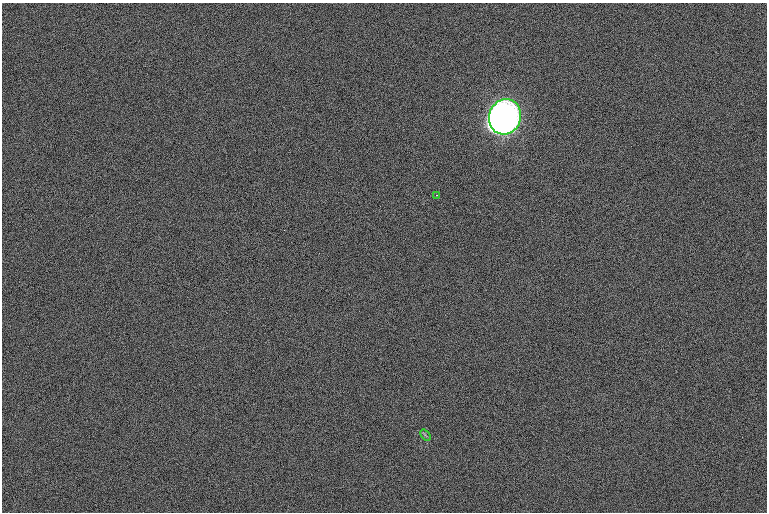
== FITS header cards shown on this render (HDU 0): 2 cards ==
NAXIS1  =                 1530 /
NAXIS2  =                 1020 /

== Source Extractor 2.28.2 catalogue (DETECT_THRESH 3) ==
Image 1530 x 1020 px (HDU 0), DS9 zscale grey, zoomed out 1/2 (1 PNG px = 2 x 2 image px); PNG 769 x 514 px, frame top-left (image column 2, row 1019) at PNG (2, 3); each listed source drawn as its Kron ellipse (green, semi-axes under 4 px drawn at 4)
Background 99.8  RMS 8.9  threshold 26.7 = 3 sigma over >= 5 px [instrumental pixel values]
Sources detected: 4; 1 cannot appear on this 1/2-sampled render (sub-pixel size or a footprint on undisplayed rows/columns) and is neither listed nor drawn; the other 3 listed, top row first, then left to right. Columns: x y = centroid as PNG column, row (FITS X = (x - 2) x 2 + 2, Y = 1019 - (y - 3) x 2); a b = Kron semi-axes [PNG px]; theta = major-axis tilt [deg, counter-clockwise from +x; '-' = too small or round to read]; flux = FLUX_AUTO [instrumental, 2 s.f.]
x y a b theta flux
505 117 18 16 71 7.9e+06
437 195 2 1 - 6.6e+02
426 435 6 2 -50 2.5e+03
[1 sub-pixel or undisplayed-footprint detection neither listed nor drawn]